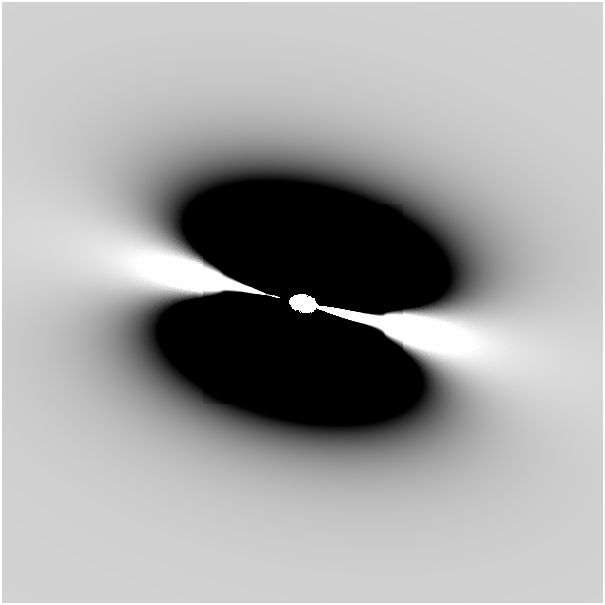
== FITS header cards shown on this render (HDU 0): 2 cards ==
NAXIS1  =                  601
NAXIS2  =                  601

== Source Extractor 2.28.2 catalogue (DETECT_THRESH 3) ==
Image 601 x 601 px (HDU 0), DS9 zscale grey, 1 PNG px = 1 image px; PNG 605 x 605 px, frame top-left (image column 1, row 601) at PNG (2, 2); no overlay
Background -1.49e-11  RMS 9.6e-12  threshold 2.88e-11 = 3 sigma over >= 5 px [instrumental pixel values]
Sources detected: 3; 2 with non-positive FLUX_AUTO (blend fragments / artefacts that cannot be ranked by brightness) are not listed; the other 1 listed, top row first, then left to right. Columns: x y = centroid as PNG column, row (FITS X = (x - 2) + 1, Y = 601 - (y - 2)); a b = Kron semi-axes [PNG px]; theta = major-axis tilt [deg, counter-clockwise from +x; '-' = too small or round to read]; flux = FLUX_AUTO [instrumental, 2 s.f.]
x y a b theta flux
303 303 17 11 -13 18
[2 non-positive-flux detections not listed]